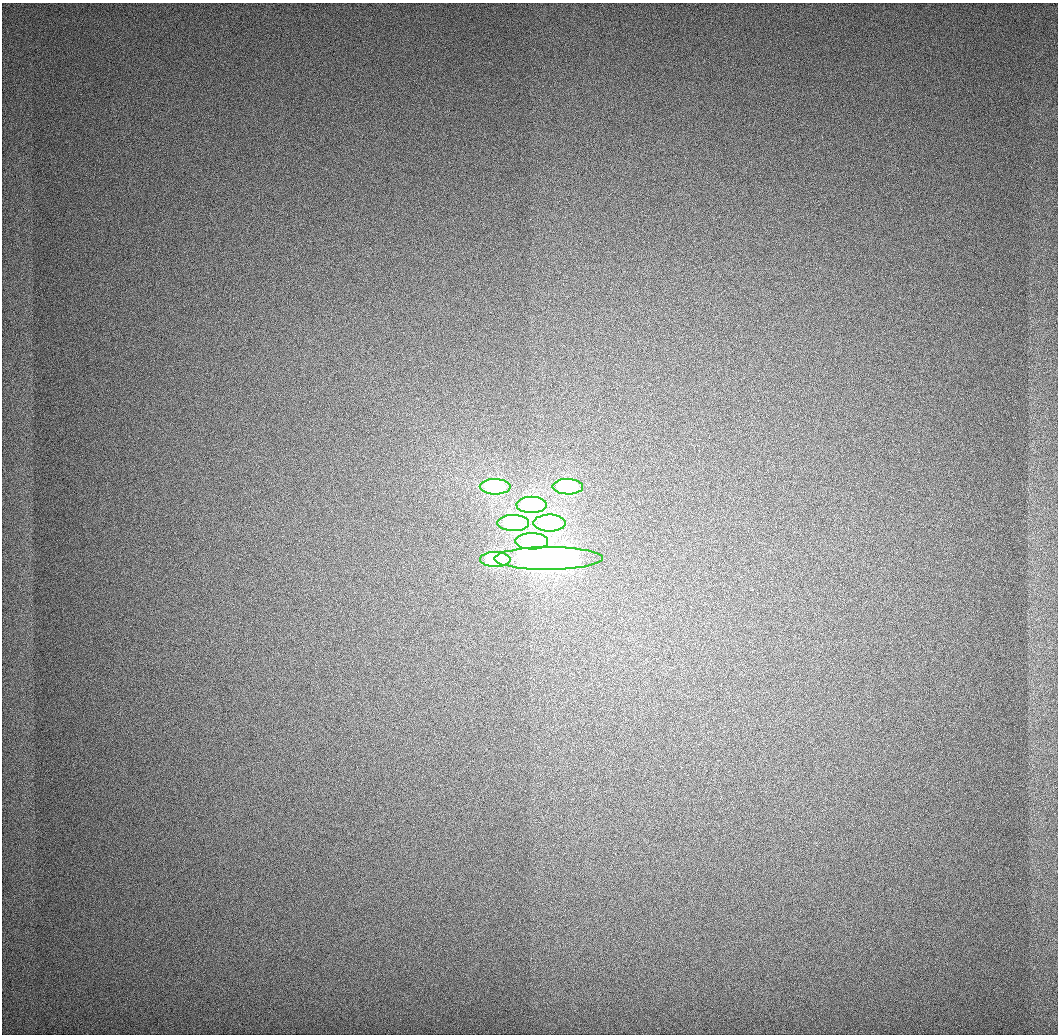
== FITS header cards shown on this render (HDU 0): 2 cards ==
NAXIS1  =                 1056
NAXIS2  =                 1032

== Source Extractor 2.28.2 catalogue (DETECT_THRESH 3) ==
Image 1056 x 1032 px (HDU 0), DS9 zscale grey, 1 PNG px = 1 image px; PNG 1060 x 1036 px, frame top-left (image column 1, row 1032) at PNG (2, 3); each listed source drawn as its Kron ellipse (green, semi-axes under 4 px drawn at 4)
Background 517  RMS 4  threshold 11.9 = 3 sigma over >= 5 px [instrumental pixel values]
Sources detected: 8; all 8 listed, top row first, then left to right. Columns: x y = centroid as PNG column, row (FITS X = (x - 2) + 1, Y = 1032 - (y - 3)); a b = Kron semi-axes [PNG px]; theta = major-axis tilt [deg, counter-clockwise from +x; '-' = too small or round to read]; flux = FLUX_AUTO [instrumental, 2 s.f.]
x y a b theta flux
495 487 15 7 -1 2.0e+05
568 487 15 7 -1 2.1e+05
531 505 15 8 -1 2.2e+05
513 523 16 8 -1 2.1e+05
550 523 16 8 0 2.2e+05
532 541 16 8 -1 2.2e+05
548 558 54 11 0 1.2e+06
495 559 15 7 0 2.0e+05